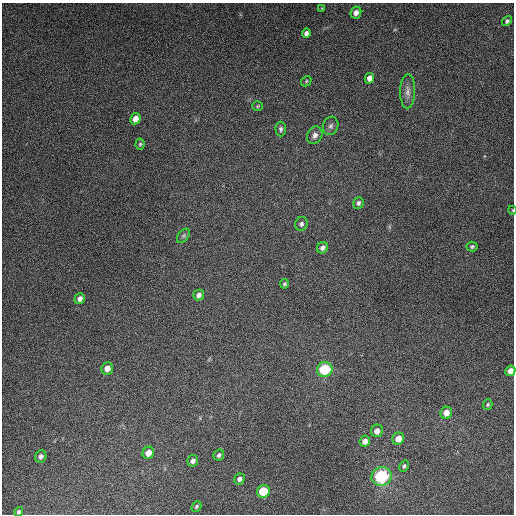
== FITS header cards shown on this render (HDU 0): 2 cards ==
NAXIS1  =                  512
NAXIS2  =                  512

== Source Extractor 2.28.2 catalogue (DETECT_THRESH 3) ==
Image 512 x 512 px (HDU 0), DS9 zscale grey, 1 PNG px = 1 image px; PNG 516 x 516 px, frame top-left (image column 1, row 512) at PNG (2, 3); each listed source drawn as its Kron ellipse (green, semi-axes under 4 px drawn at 4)
Background 4840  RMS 310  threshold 918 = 3 sigma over >= 5 px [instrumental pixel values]
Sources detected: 40; all 40 listed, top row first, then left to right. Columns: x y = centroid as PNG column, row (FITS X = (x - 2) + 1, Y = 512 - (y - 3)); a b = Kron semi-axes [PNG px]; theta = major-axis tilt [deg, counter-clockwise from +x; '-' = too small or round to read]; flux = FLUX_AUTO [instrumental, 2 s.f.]
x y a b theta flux
322 8 4 4 - 1.9e+04
356 13 6 5 - 1.0e+05
507 21 5 4 - 3.9e+04
306 33 5 4 - 7.2e+04
369 78 5 4 - 1.2e+05
306 81 6 4 48 2.7e+04
408 91 17 7 88 1.3e+05
257 106 5 5 - 2.4e+04
135 119 6 5 - 1.5e+05
331 126 9 7 72 6.5e+04
281 129 7 5 -89 4.7e+04
315 135 9 7 59 8.8e+04
140 144 5 4 - 3.2e+04
358 203 6 5 - 5.4e+04
512 210 4 3 - 1.4e+04
301 224 7 6 - 5.4e+04
183 236 8 5 49 4.2e+04
472 247 5 5 - 3.8e+04
322 248 6 5 - 7.9e+04
285 284 5 4 - 3.4e+04
199 295 5 5 - 8.5e+04
80 299 6 5 - 9.8e+04
107 368 6 5 - 1.5e+05
325 369 8 7 - 1.0e+06
510 371 5 5 - 1.5e+05
488 405 5 4 - 2.9e+04
446 413 6 5 - 1.9e+05
377 431 6 6 - 1.2e+05
398 439 6 5 - 2.3e+05
365 441 6 5 - 1.2e+05
148 453 6 5 - 1.8e+05
219 455 6 5 - 5.4e+04
41 456 6 5 - 6.9e+04
193 461 6 5 - 7.3e+04
404 466 6 4 56 4.3e+04
382 476 10 9 - 1.6e+06
239 479 6 5 - 6.1e+04
263 491 6 6 - 6.7e+05
197 506 5 4 - 3.2e+04
19 512 5 4 - 3.8e+04
At the frame edge (FLAGS 8, measured only in part): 3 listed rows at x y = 512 210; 510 371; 19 512